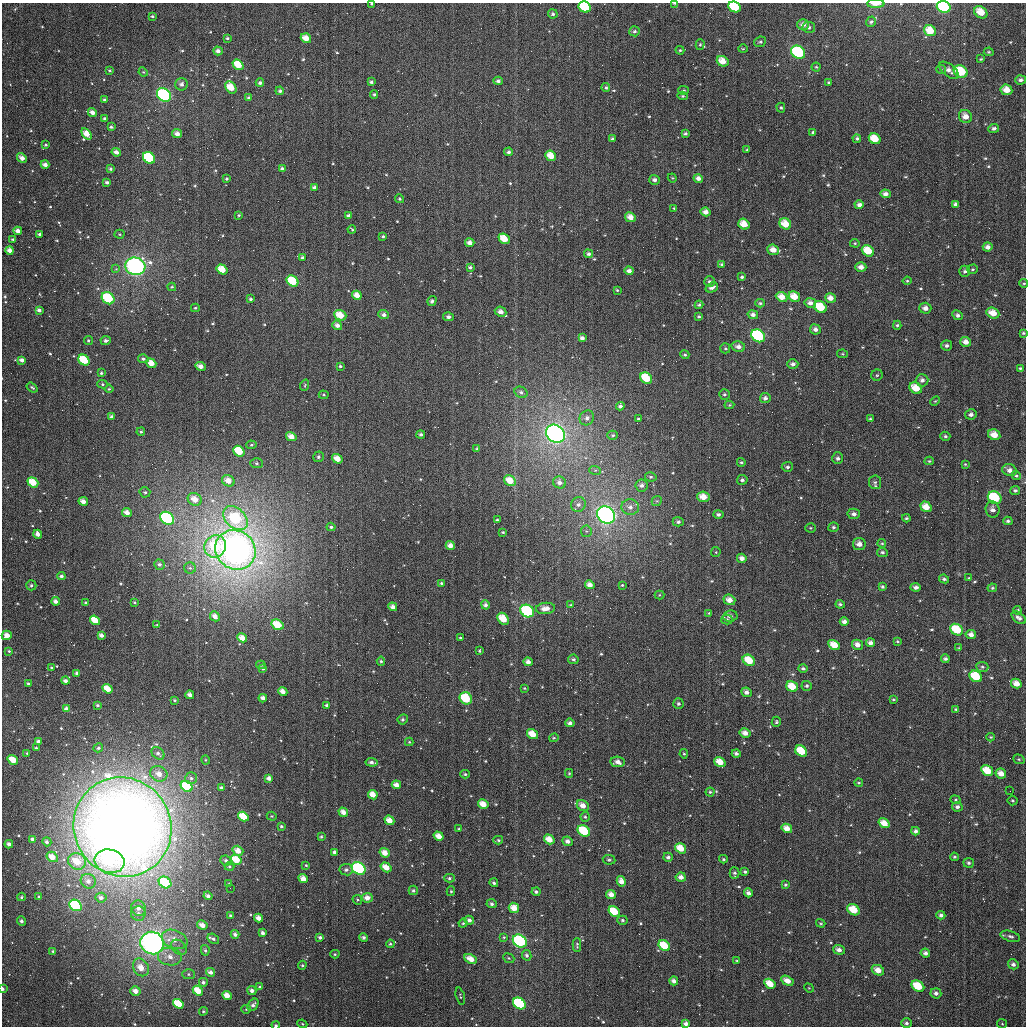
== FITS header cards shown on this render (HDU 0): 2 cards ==
NAXIS1  =                 1024
NAXIS2  =                 1024

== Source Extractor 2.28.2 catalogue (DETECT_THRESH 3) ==
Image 1024 x 1024 px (HDU 0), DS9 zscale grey, 1 PNG px = 1 image px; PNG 1028 x 1028 px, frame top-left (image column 1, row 1024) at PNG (2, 3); each listed source drawn as its Kron ellipse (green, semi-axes under 4 px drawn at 4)
Background 3220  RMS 76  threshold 228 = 3 sigma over >= 5 px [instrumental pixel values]
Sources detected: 628; of the 628, the 500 brightest by FLUX_AUTO listed and drawn (128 fainter detections omitted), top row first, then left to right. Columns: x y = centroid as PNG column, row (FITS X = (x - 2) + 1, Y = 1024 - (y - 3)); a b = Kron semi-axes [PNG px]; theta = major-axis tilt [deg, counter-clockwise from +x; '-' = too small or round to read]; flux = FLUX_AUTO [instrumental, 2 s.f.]
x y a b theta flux
675 3 4 2 - 7.1e+03
372 4 3 3 - 8.6e+03
876 4 9 3 0 4.0e+04
585 7 6 5 - 4.1e+05
735 7 6 5 - 2.6e+05
944 7 7 5 -18 4.1e+05
981 12 7 5 -36 8.3e+04
553 14 5 4 - 1.1e+04
152 16 3 3 - 7.5e+03
871 22 5 4 - 9.6e+03
803 25 6 5 - 3.1e+04
809 27 6 5 - 1.4e+04
634 31 5 5 - 1.3e+04
930 31 6 5 - 8.9e+04
227 38 3 3 - 9.1e+03
306 38 5 4 - 5.6e+04
760 42 6 5 - 9.4e+03
700 45 5 4 - 7.9e+03
743 49 4 4 - 5.5e+03
680 50 4 4 - 6.9e+03
218 51 5 4 - 2.2e+04
798 52 7 6 - 5.8e+05
989 52 5 4 - 7.1e+03
981 59 4 3 - 6.1e+03
723 61 6 5 - 6.5e+04
238 65 6 4 -39 1.2e+05
816 67 4 4 - 6.8e+03
941 69 5 4 - 7.0e+03
110 70 3 3 - 7.4e+03
949 70 11 6 -39 3.0e+04
143 72 5 4 - 6.4e+03
961 72 7 5 -29 2.0e+05
1021 80 5 4 - 1.6e+04
498 81 4 4 - 1.4e+04
371 82 4 3 - 1.2e+04
829 82 4 3 - 7.9e+03
260 83 4 4 - 1.3e+04
181 84 6 6 - 2.1e+04
231 87 7 5 -56 9.9e+04
606 88 4 4 - 9.4e+03
684 90 5 4 - 7.1e+03
1006 90 6 5 - 6.0e+04
280 91 4 4 - 1.3e+04
374 94 4 3 - 7.8e+03
164 95 8 6 -41 8.0e+05
683 96 5 4 - 7.8e+03
249 98 4 3 - 1.4e+04
104 100 3 3 - 8.1e+03
781 108 5 4 - 7.6e+03
92 112 5 4 - 2.6e+04
965 117 7 6 - 4.7e+04
105 118 3 3 - 9.9e+03
111 127 3 3 - 9.6e+03
994 129 5 4 - 1.5e+04
813 132 4 3 - 9.5e+03
87 134 6 4 -53 6.8e+04
177 134 5 4 - 3.1e+04
685 134 3 3 - 1.0e+04
612 139 4 3 - 1.3e+04
857 139 4 4 - 9.8e+03
875 139 6 5 - 1.0e+05
46 145 4 4 - 7.8e+03
747 150 4 3 - 5.7e+03
116 152 4 3 - 2.4e+04
508 152 4 4 - 1.2e+04
551 156 6 5 - 8.0e+04
22 158 5 4 - 3.3e+04
149 158 7 5 -39 5.5e+05
45 165 4 3 - 2.9e+04
111 169 3 3 - 9.6e+03
282 169 4 3 - 1.5e+04
672 178 4 4 - 5.6e+03
698 178 5 4 - 2.5e+04
227 179 3 3 - 8.8e+03
654 180 5 5 - 1.8e+04
107 182 3 3 - 1.3e+04
315 188 4 4 - 2.5e+04
885 194 5 4 - 2.4e+04
400 199 5 4 - 7.6e+03
955 204 4 4 - 1.7e+04
859 205 4 4 - 2.3e+04
674 208 4 4 - 6.7e+03
705 212 5 4 - 3.2e+04
239 215 3 3 - 6.0e+03
349 216 4 3 - 1.4e+04
630 217 5 4 - 4.2e+04
744 224 6 5 - 7.0e+04
785 224 6 5 - 8.2e+04
352 229 4 3 - 5.6e+03
18 231 4 4 - 3.4e+04
40 234 3 3 - 1.1e+04
119 234 5 4 - 6.6e+03
383 236 3 3 - 7.9e+03
13 239 3 2 - 6.2e+03
504 239 6 5 - 1.0e+05
470 243 4 4 - 3.1e+04
855 243 5 4 - 6.4e+03
988 247 5 4 - 2.6e+04
10 250 4 4 - 3.3e+04
773 250 6 5 - 4.9e+04
868 251 6 5 - 1.1e+05
588 254 5 4 - 1.3e+04
303 258 4 4 - 1.6e+04
722 264 4 3 - 1.1e+04
135 266 10 9 - 1.3e+06
470 267 4 3 - 1.1e+04
861 267 5 4 - 3.0e+04
116 269 4 4 - 7.1e+03
222 269 6 4 -35 1.0e+05
973 269 5 4 - 8.1e+03
629 271 4 4 - 2.2e+04
965 271 5 5 - 1.3e+04
742 277 3 3 - 1.1e+04
292 281 6 5 - 1.9e+05
709 281 5 5 - 1.4e+04
907 281 4 4 - 6.6e+03
1024 283 4 4 - 6.6e+03
172 287 4 3 - 6.6e+03
712 287 6 4 23 2.2e+04
617 290 3 3 - 5.8e+03
357 295 5 4 - 4.9e+04
782 297 6 4 -24 5.2e+04
794 297 6 5 - 7.2e+04
108 298 7 5 -39 2.9e+05
830 298 5 4 - 3.6e+04
251 299 4 3 - 1.0e+04
432 301 5 4 - 1.3e+04
760 303 4 3 - 8.5e+03
810 303 6 5 - 2.7e+04
699 305 4 4 - 8.9e+03
820 307 7 5 -34 1.5e+05
195 308 4 3 - 7.0e+03
925 308 6 5 - 2.9e+04
39 310 4 3 - 1.7e+04
501 312 6 5 - 3.3e+04
993 313 7 5 -25 6.1e+04
340 315 6 5 - 9.6e+04
384 315 5 4 - 1.9e+04
753 315 5 4 - 2.2e+04
958 315 5 4 - 1.5e+04
448 317 5 4 - 1.8e+04
699 317 4 4 - 8.0e+03
337 325 5 4 - 2.4e+04
897 325 4 4 - 8.7e+03
815 329 5 5 - 2.0e+04
1023 333 4 3 - 7.6e+03
758 336 7 6 - 6.0e+05
582 338 4 3 - 2.0e+04
88 341 4 4 - 7.8e+03
106 341 5 4 - 1.5e+04
966 342 6 5 - 3.5e+04
946 345 5 5 - 1.5e+04
738 347 7 5 -11 2.9e+04
725 348 5 5 - 7.4e+03
843 354 5 4 - 6.2e+03
685 355 5 4 - 8.1e+03
143 359 5 4 - 1.5e+04
22 360 4 3 - 2.3e+04
84 360 6 5 - 1.7e+05
151 363 5 4 - 6.5e+04
793 364 5 5 - 1.9e+04
200 366 5 4 - 3.3e+04
340 366 4 3 - 8.4e+03
1020 368 4 4 - 7.0e+03
101 373 3 3 - 8.6e+03
877 375 5 5 - 7.8e+03
646 378 6 5 - 1.5e+05
922 380 6 6 - 2.2e+04
102 384 5 4 - 7.8e+03
305 385 6 3 72 5.6e+03
32 388 6 3 -37 7.4e+03
916 388 7 5 -34 8.4e+04
109 389 4 4 - 7.2e+03
521 392 7 5 -29 1.3e+04
724 394 5 5 - 1.0e+04
324 395 5 4 - 7.0e+03
765 398 5 5 - 1.9e+04
935 401 5 3 - 5.4e+03
729 405 5 4 - 6.2e+03
620 406 4 4 - 1.3e+04
971 414 5 5 - 1.8e+04
112 417 4 3 - 1.8e+04
587 418 8 7 - 1.9e+04
638 419 3 3 - 7.5e+03
870 419 4 3 - 8.3e+03
141 432 4 3 - 6.9e+03
555 434 10 8 -35 2.1e+06
421 435 4 4 - 1.4e+04
613 435 5 4 - 7.7e+03
994 435 6 5 - 5.6e+04
945 436 5 4 - 1.0e+04
291 437 5 4 - 4.6e+04
251 445 5 4 - 7.5e+03
477 449 4 4 - 9.6e+03
239 451 6 5 - 1.6e+05
318 457 5 5 - 1.2e+04
838 458 6 5 - 1.5e+04
337 459 5 4 - 5.9e+04
929 461 4 4 - 6.7e+03
741 462 4 4 - 9.2e+03
257 463 6 5 - 9.8e+03
965 464 4 4 - 5.6e+03
787 467 5 5 - 1.3e+04
595 470 6 4 -16 7.5e+03
1009 470 7 6 - 3.0e+04
1016 476 5 4 - 7.4e+03
651 477 6 4 -11 9.1e+03
742 480 5 5 - 1.2e+04
228 481 6 5 - 5.0e+04
510 481 6 5 - 7.8e+04
33 482 6 4 -36 1.2e+05
559 482 6 6 - 2.6e+04
875 482 7 6 - 1.4e+04
641 485 6 6 - 2.0e+04
1015 490 5 4 - 1.2e+04
145 492 5 5 - 9.7e+03
703 497 6 5 - 6.5e+04
995 498 7 6 - 3.2e+05
195 499 7 6 - 6.7e+04
83 501 5 3 - 3.3e+04
657 501 5 4 - 7.4e+03
578 504 8 7 - 2.2e+04
630 507 9 7 -5 3.0e+04
926 507 6 5 - 6.8e+04
993 509 8 7 - 2.6e+04
127 512 5 4 - 3.5e+04
718 514 5 4 - 1.4e+04
854 514 6 5 - 2.2e+04
606 515 10 8 -37 1.9e+06
167 518 7 6 - 1.1e+06
235 518 14 10 -44 3.9e+05
906 518 4 3 - 7.6e+03
497 520 3 3 - 5.7e+03
1008 521 4 3 - 1.0e+04
678 522 5 5 - 1.2e+04
331 527 4 3 - 1.0e+04
833 527 5 4 - 1.2e+04
811 528 5 4 - 6.7e+03
586 531 6 5 - 1.1e+04
503 532 4 3 - 6.2e+03
38 534 4 4 - 2.9e+04
882 543 4 4 - 6.1e+03
859 544 6 6 - 3.5e+04
450 545 4 4 - 3.6e+04
215 546 11 10 - 2.8e+05
235 550 21 19 -37 3.8e+06
716 552 5 4 - 6.0e+03
882 552 5 4 - 1.2e+04
742 558 5 4 - 2.8e+04
159 565 5 5 - 1.4e+04
190 568 6 5 - 1.1e+04
61 576 4 4 - 1.5e+04
969 578 3 3 - 5.5e+03
944 579 5 4 - 1.2e+04
441 583 3 3 - 7.2e+03
31 585 5 5 - 1.2e+04
590 585 5 4 - 3.7e+04
622 585 4 4 - 6.3e+03
882 587 3 3 - 9.1e+03
916 587 5 4 - 1.8e+04
992 588 5 4 - 7.6e+03
660 595 5 4 - 6.6e+03
729 600 6 5 - 4.2e+04
56 601 4 3 - 2.7e+04
134 602 3 2 - 6.1e+03
86 603 3 3 - 6.9e+03
840 604 4 4 - 1.0e+04
485 605 4 4 - 1.7e+04
571 605 4 3 - 5.9e+03
393 607 4 4 - 2.8e+04
545 608 9 5 6 4.9e+04
1017 610 4 4 - 9.4e+03
527 611 7 6 - 4.7e+05
709 613 4 3 - 6.2e+03
215 616 5 4 - 3.5e+04
730 616 7 5 7 2.3e+04
1019 618 8 5 -39 1.9e+04
503 619 6 5 - 1.1e+05
95 620 5 4 - 9.1e+04
727 620 5 5 - 1.0e+04
844 621 4 4 - 2.2e+04
157 625 3 3 - 6.5e+03
277 625 6 5 - 1.4e+05
957 630 7 5 -34 1.6e+05
971 634 5 4 - 2.3e+04
7 635 5 4 - 4.5e+04
101 635 4 3 - 2.6e+04
242 638 5 4 - 5.0e+04
460 638 4 3 - 5.9e+03
897 642 3 3 - 6.2e+03
871 643 5 4 - 2.2e+04
834 645 6 5 - 8.1e+04
857 645 6 5 - 3.2e+04
959 648 4 3 - 5.5e+03
9 651 3 3 - 6.4e+03
480 651 4 4 - 7.0e+03
573 659 5 4 - 1.1e+04
945 659 4 3 - 1.1e+04
749 660 6 5 - 1.1e+05
381 661 4 4 - 7.9e+03
528 662 5 4 - 2.8e+04
261 665 5 4 - 7.3e+03
52 667 3 3 - 7.0e+03
982 667 6 5 - 1.0e+04
803 668 5 4 - 1.1e+04
263 669 4 3 - 8.5e+03
77 673 4 3 - 1.8e+04
976 676 7 5 -33 1.8e+05
65 681 4 3 - 1.9e+04
28 683 3 3 - 6.7e+03
1016 684 5 4 - 4.5e+04
807 686 5 5 - 1.1e+04
792 687 6 5 - 9.5e+04
524 688 3 3 - 5.6e+03
108 689 5 4 - 7.6e+04
283 691 5 4 - 4.1e+04
747 692 5 4 - 2.2e+04
190 695 4 4 - 2.8e+04
263 698 4 3 - 2.8e+04
466 698 6 5 - 2.2e+05
893 699 4 3 - 6.3e+03
175 700 3 3 - 5.7e+03
678 704 5 5 - 1.1e+04
98 705 3 3 - 8.8e+03
327 705 4 4 - 1.1e+04
66 709 4 4 - 2.6e+04
956 709 3 3 - 6.8e+03
403 719 5 5 - 1.1e+04
776 722 5 4 - 8.0e+03
570 723 5 4 - 1.8e+04
745 733 5 4 - 3.5e+04
532 734 6 4 -35 7.3e+04
991 737 4 4 - 5.8e+03
554 738 5 4 - 6.4e+03
38 741 4 4 - 1.9e+04
409 742 4 4 - 6.1e+03
36 748 3 3 - 8.9e+03
98 748 5 4 - 1.1e+04
801 751 6 5 - 1.4e+05
27 753 4 3 - 5.6e+03
158 753 7 5 -45 1.6e+04
736 753 4 3 - 1.4e+04
684 754 4 4 - 6.3e+03
1019 759 6 4 -21 7.4e+03
13 760 5 4 - 8.8e+04
206 760 4 4 - 5.8e+03
372 762 6 4 -6 1.7e+04
618 762 7 5 -10 3.1e+04
720 762 6 4 -35 7.6e+04
987 771 6 5 - 9.4e+04
569 773 4 3 - 6.4e+03
1001 773 5 4 - 4.2e+04
159 774 9 7 -29 4.9e+04
465 774 4 4 - 9.3e+03
191 778 6 6 - 1.4e+04
269 778 4 4 - 2.3e+04
859 783 4 3 - 6.0e+03
396 785 5 4 - 3.9e+04
187 786 6 5 - 2.4e+05
221 788 4 3 - 1.1e+04
1010 791 2 2 - 7.4e+03
710 792 4 4 - 7.6e+03
373 795 5 4 - 5.7e+04
955 800 5 4 - 6.6e+03
1013 800 5 5 - 7.0e+03
483 804 5 4 - 5.9e+04
583 806 6 5 - 4.6e+04
957 807 5 4 - 1.6e+04
343 812 5 4 - 3.7e+04
272 816 5 4 - 6.0e+03
243 817 5 4 - 9.8e+04
585 817 5 4 - 9.0e+03
389 820 5 4 - 5.2e+04
884 823 6 4 -34 5.9e+04
281 826 3 3 - 8.7e+03
123 827 50 48 -54 9.8e+06
787 828 5 4 - 4.6e+04
459 829 4 3 - 5.5e+03
584 831 6 5 - 2.6e+05
915 831 4 4 - 1.5e+04
439 836 5 4 - 5.0e+04
321 837 4 3 - 6.4e+03
32 839 4 4 - 1.6e+04
549 839 5 4 - 6.4e+04
498 840 5 4 - 7.7e+03
567 841 5 4 - 2.4e+04
47 842 5 4 - 1.6e+04
9 844 4 4 - 1.5e+04
681 848 6 4 -34 8.3e+04
238 851 5 4 - 5.3e+04
334 852 4 4 - 1.5e+04
385 853 5 4 - 5.1e+04
52 857 6 5 - 5.9e+04
668 857 5 4 - 1.3e+04
954 857 4 4 - 7.8e+03
723 859 4 3 - 7.1e+03
236 860 6 4 -31 1.1e+05
609 860 6 5 - 9.2e+03
77 861 9 8 - 1.2e+05
109 861 15 11 -12 1.8e+05
226 861 6 5 - 1.5e+04
969 863 5 5 - 1.2e+04
306 865 4 4 - 6.0e+03
229 867 5 4 - 7.5e+03
386 867 6 4 -33 5.9e+04
359 868 7 6 - 4.5e+05
346 870 6 5 - 1.7e+04
745 872 4 3 - 1.0e+04
735 873 5 5 - 1.1e+04
681 877 5 4 - 2.7e+04
449 878 5 4 - 9.8e+03
303 879 5 4 - 4.8e+04
88 881 8 7 - 2.8e+04
621 881 5 4 - 3.7e+04
165 882 7 5 -36 2.8e+05
494 883 4 4 - 1.2e+04
229 884 3 2 - 5.9e+03
785 885 4 4 - 7.8e+03
230 888 2 2 - 7.4e+03
413 890 5 4 - 9.6e+03
451 891 5 4 - 7.5e+03
536 892 4 4 - 1.2e+04
748 893 4 4 - 1.8e+04
611 894 5 4 - 3.9e+04
208 896 4 3 - 1.9e+04
21 897 4 3 - 8.6e+03
39 897 3 3 - 7.5e+03
101 898 5 5 - 2.2e+04
367 898 5 5 - 3.7e+04
357 900 5 4 - 7.4e+03
492 904 5 4 - 1.5e+04
75 905 6 5 - 3.8e+05
138 908 8 7 - 3.2e+04
514 908 5 5 - 5.7e+04
853 910 7 5 -36 1.0e+05
614 912 6 4 -34 1.7e+05
138 913 7 7 - 2.2e+04
230 915 3 3 - 7.5e+03
941 915 4 4 - 1.5e+04
259 918 4 4 - 3.6e+04
469 920 5 4 - 1.9e+04
622 920 5 4 - 9.7e+03
22 921 5 4 - 1.7e+04
463 923 4 4 - 7.3e+03
821 923 5 3 - 5.7e+03
202 925 5 4 - 4.3e+04
263 933 4 3 - 1.7e+04
235 934 4 3 - 1.9e+04
1010 936 10 5 -16 1.6e+04
320 937 4 3 - 1.5e+04
504 937 4 3 - 5.9e+03
363 938 4 4 - 1.4e+04
174 939 13 9 -22 6.5e+04
213 939 6 4 -33 1.3e+04
520 941 7 6 - 5.5e+05
152 943 12 11 - 1.9e+06
390 944 4 4 - 7.8e+03
577 945 7 3 89 9.2e+03
664 946 6 5 - 1.4e+05
179 947 9 6 -48 2.3e+04
205 950 5 4 - 9.1e+03
839 950 6 5 - 2.6e+04
53 951 4 3 - 8.0e+03
925 953 4 4 - 1.9e+04
335 954 4 4 - 6.9e+03
527 955 5 4 - 1.3e+04
170 957 12 8 -7 5.2e+04
509 958 6 4 -23 7.7e+03
471 959 6 4 -27 5.1e+04
737 961 3 3 - 6.5e+03
1013 964 5 5 - 1.7e+04
302 965 4 4 - 7.3e+03
141 967 9 7 -57 6.4e+04
878 970 6 5 - 5.0e+04
211 972 5 4 - 2.2e+04
188 974 6 5 - 1.0e+04
674 981 4 4 - 2.3e+04
787 981 6 4 -29 4.2e+04
203 982 4 4 - 1.5e+04
770 984 6 4 -32 7.9e+04
918 986 7 5 -34 1.4e+05
260 987 4 3 - 1.0e+04
809 988 5 4 - 5.8e+03
3 989 4 3 - 1.7e+04
252 990 4 4 - 2.1e+04
135 991 5 4 - 3.9e+04
198 991 5 4 - 8.6e+04
936 993 5 5 - 1.7e+04
227 995 5 4 - 5.1e+04
460 996 9 2 -75 5.6e+03
178 1004 6 4 -34 1.5e+05
519 1004 7 5 -35 6.6e+05
253 1005 7 4 56 1.8e+04
246 1009 5 4 - 5.6e+03
203 1011 4 3 - 6.9e+03
906 1023 5 4 - 1.3e+04
302 1024 5 4 - 6.8e+03
686 1024 4 4 - 2.1e+04
1002 1024 5 4 - 6.1e+03
276 1025 4 3 - 8.4e+03
At the frame edge (FLAGS 8, measured only in part): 11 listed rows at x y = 675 3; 372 4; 876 4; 585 7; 735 7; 944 7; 1024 283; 1023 333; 3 989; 686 1024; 276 1025
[128 fainter detections neither listed nor drawn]

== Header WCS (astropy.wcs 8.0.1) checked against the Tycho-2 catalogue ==
Header WCS as astropy/WCSLIB reads it (applying the file's SIP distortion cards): RA---TAN-SIP/DEC--TAN-SIP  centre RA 02:55:15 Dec +20:34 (43.81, +20.57 deg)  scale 8.66 arcsec/px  FOV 147.8' x 147.9'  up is +179 deg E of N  parity flipped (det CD > 0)
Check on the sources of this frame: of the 60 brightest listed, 55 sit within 11.8 arcsec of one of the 151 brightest Tycho-2 stars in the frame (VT <= 13.23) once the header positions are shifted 4.22 arcsec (3.05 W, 2.91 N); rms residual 3.94 arcsec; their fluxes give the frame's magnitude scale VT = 23.27 - 2.5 log10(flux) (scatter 0.24 mag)
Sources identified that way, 121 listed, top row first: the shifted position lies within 11.8 arcsec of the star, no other Tycho-2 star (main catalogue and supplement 1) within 23.6 arcsec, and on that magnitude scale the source's flux lands within +1.5 / -3 mag of the star's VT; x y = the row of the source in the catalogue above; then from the Tycho-2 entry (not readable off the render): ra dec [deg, ICRS J2000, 3 dp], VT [Tycho-2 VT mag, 2 dp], TYC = Tycho-2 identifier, HIP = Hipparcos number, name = IAU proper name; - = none
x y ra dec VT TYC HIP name
585 7 43.659 +19.344 10.18 1227-564-1 - -
735 7 43.277 +19.335 9.86 1227-585-1 - -
944 7 42.744 +19.321 9.08 1227-966-1 - -
981 12 42.649 +19.332 11.55 1226-1655-1 - -
803 25 43.103 +19.372 12.11 1227-136-1 - -
930 31 42.778 +19.379 10.65 1227-13-1 - -
798 52 43.112 +19.440 8.97 1227-617-1 - -
723 61 43.304 +19.466 11.02 1227-457-1 - -
238 65 44.540 +19.500 10.63 1227-1330-1 - -
961 72 42.696 +19.476 9.89 1227-997-1 - -
231 87 44.557 +19.555 11.72 1227-870-1 - -
164 95 44.727 +19.576 8.44 1227-642-1 13893 -
92 112 44.911 +19.621 11.94 1227-744-1 - -
965 117 42.681 +19.584 11.89 1227-1120-1 - -
994 129 42.609 +19.610 12.20 1226-1423-1 - -
87 134 44.924 +19.672 11.20 1227-577-1 - -
875 139 42.911 +19.643 11.27 1227-352-1 - -
551 156 43.738 +19.704 10.85 1227-454-1 - -
149 158 44.763 +19.728 9.50 1227-116-1 - -
859 205 42.946 +19.802 12.10 1227-147-1 - -
630 217 43.530 +19.847 11.44 1227-460-1 - -
744 224 43.239 +19.857 11.15 1227-469-1 - -
785 224 43.133 +19.854 10.68 1227-449-1 - -
18 231 45.097 +19.908 11.91 1227-51-1 - -
504 239 43.852 +19.906 11.48 1227-297-1 - -
470 243 43.940 +19.917 11.48 1227-87-1 - -
988 247 42.615 +19.895 11.68 1226-1345-1 - -
773 250 43.163 +19.916 11.71 1227-550-1 - -
868 251 42.920 +19.913 10.67 1227-417-1 - -
135 266 44.793 +19.990 7.38 1227-27-1 13913 -
861 267 42.938 +19.952 12.25 1227-603-1 - -
292 281 44.391 +20.018 10.03 1230-665-1 - -
782 297 43.138 +20.029 11.86 1230-814-1 - -
794 297 43.105 +20.028 11.01 1230-782-1 - -
108 298 44.863 +20.067 9.38 1230-853-1 - -
830 298 43.014 +20.029 11.67 1230-673-1 - -
925 308 42.770 +20.047 12.00 1230-889-1 - -
993 313 42.595 +20.054 11.28 1229-886-1 - -
340 315 44.268 +20.098 10.73 1230-907-1 - -
758 336 43.195 +20.125 9.00 1230-724-1 13418 -
84 360 44.922 +20.216 10.55 1230-772-1 - -
151 363 44.750 +20.221 11.34 1230-723-1 - -
646 378 43.480 +20.233 10.20 1230-767-1 - -
555 434 43.708 +20.373 7.12 1230-816-1 13571 -
994 435 42.584 +20.346 11.66 1229-669-1 - -
291 437 44.386 +20.392 11.85 1230-510-1 - -
510 481 43.824 +20.487 11.28 1230-643-1 - -
33 482 45.048 +20.513 10.65 1230-722-1 - -
995 498 42.577 +20.498 10.00 1229-752-1 13229 -
195 499 44.632 +20.547 11.63 1230-511-1 - -
926 507 42.753 +20.525 11.28 1230-507-1 - -
606 515 43.573 +20.566 7.26 1230-1048-1 13532 -
167 518 44.701 +20.594 9.10 1230-970-1 - -
235 518 44.527 +20.591 9.54 1230-432-1 - -
859 544 42.922 +20.619 12.38 1230-762-1 - -
215 546 44.577 +20.660 10.27 1230-713-1 - -
742 558 43.223 +20.660 11.94 1230-606-1 - -
729 600 43.252 +20.762 12.11 1230-868-1 - -
56 601 44.986 +20.798 11.80 1230-655-1 - -
527 611 43.771 +20.800 8.88 1230-600-1 - -
503 619 43.833 +20.820 11.00 1230-893-1 - -
95 620 44.883 +20.842 11.19 1230-987-1 - -
277 625 44.413 +20.846 10.34 1230-783-1 - -
957 630 42.665 +20.818 9.96 1229-1083-1 - -
971 634 42.629 +20.828 11.88 1229-777-1 - -
7 635 45.109 +20.881 11.95 1230-867-1 - -
242 638 44.503 +20.878 11.76 1230-552-1 - -
871 643 42.886 +20.855 12.47 1230-914-1 - -
834 645 42.980 +20.863 11.03 1230-1065-1 - -
749 660 43.198 +20.906 10.54 1230-952-1 - -
976 676 42.613 +20.929 10.44 1229-1070-1 - -
1016 684 42.508 +20.943 11.49 1229-801-1 - -
792 687 43.085 +20.966 10.78 1230-826-1 - -
108 689 44.848 +21.007 11.27 1230-576-1 - -
466 698 43.925 +21.014 9.88 1230-854-1 - -
745 733 43.203 +21.080 13.19 1230-976-1 - -
532 734 43.750 +21.096 10.90 1230-1055-1 - -
801 751 43.057 +21.121 11.10 1230-820-1 - -
13 760 45.090 +21.181 10.77 1230-742-1 - -
720 762 43.266 +21.152 11.42 1230-609-1 - -
987 771 42.576 +21.155 10.94 1229-885-1 - -
1001 773 42.541 +21.161 11.63 1229-692-1 - -
396 785 44.100 +21.225 12.05 1230-458-1 - -
187 786 44.640 +21.238 9.82 1230-550-1 - -
373 795 44.160 +21.249 11.54 1230-771-1 - -
483 804 43.874 +21.267 11.51 1230-416-1 - -
583 806 43.616 +21.265 12.51 1230-630-1 - -
243 817 44.492 +21.308 10.62 1230-616-1 - -
389 820 44.115 +21.311 11.46 1230-784-1 - -
884 823 42.838 +21.288 11.16 1230-426-1 - -
787 828 43.089 +21.307 11.46 1230-1009-1 - -
584 831 43.612 +21.326 9.82 1230-999-1 - -
915 831 42.757 +21.305 12.39 1230-620-1 - -
549 839 43.702 +21.348 11.35 1230-428-1 - -
681 848 43.362 +21.362 11.45 1230-716-1 - -
238 851 44.505 +21.390 11.17 1230-400-1 - -
385 853 44.126 +21.389 11.48 1230-1018-1 - -
52 857 44.985 +21.413 11.92 1230-355-1 - -
77 861 44.921 +21.423 11.13 1230-308-1 - -
109 861 44.835 +21.421 10.95 1230-331-1 - -
359 868 44.192 +21.428 8.82 1230-302-1 13723 -
681 877 43.360 +21.431 12.41 1230-635-1 - -
303 879 44.335 +21.455 11.36 1230-279-1 - -
621 881 43.513 +21.445 11.57 1230-650-1 - -
165 882 44.691 +21.471 9.50 1230-369-1 - -
611 894 43.539 +21.477 12.12 1230-698-1 - -
367 898 44.170 +21.497 11.64 1230-216-1 - -
75 905 44.922 +21.529 9.07 1230-167-1 - -
514 908 43.789 +21.515 11.30 1230-451-1 - -
853 910 42.910 +21.499 10.68 1230-1054-1 - -
614 912 43.529 +21.518 10.78 1230-549-1 - -
520 941 43.770 +21.595 8.74 1230-821-1 13589 -
152 943 44.721 +21.618 6.76 1230-912-1 13892 -
664 946 43.397 +21.598 10.38 1230-922-1 - -
471 959 43.897 +21.640 11.34 1230-1050-1 - -
878 970 42.843 +21.642 11.65 1230-584-1 - -
787 981 43.076 +21.674 12.44 1230-1030-1 - -
770 984 43.122 +21.682 11.33 1230-437-1 - -
918 986 42.738 +21.678 10.23 1230-686-1 - -
178 1004 44.652 +21.761 11.07 1230-199-1 - -
519 1004 43.769 +21.745 10.05 1230-1401-1 - -